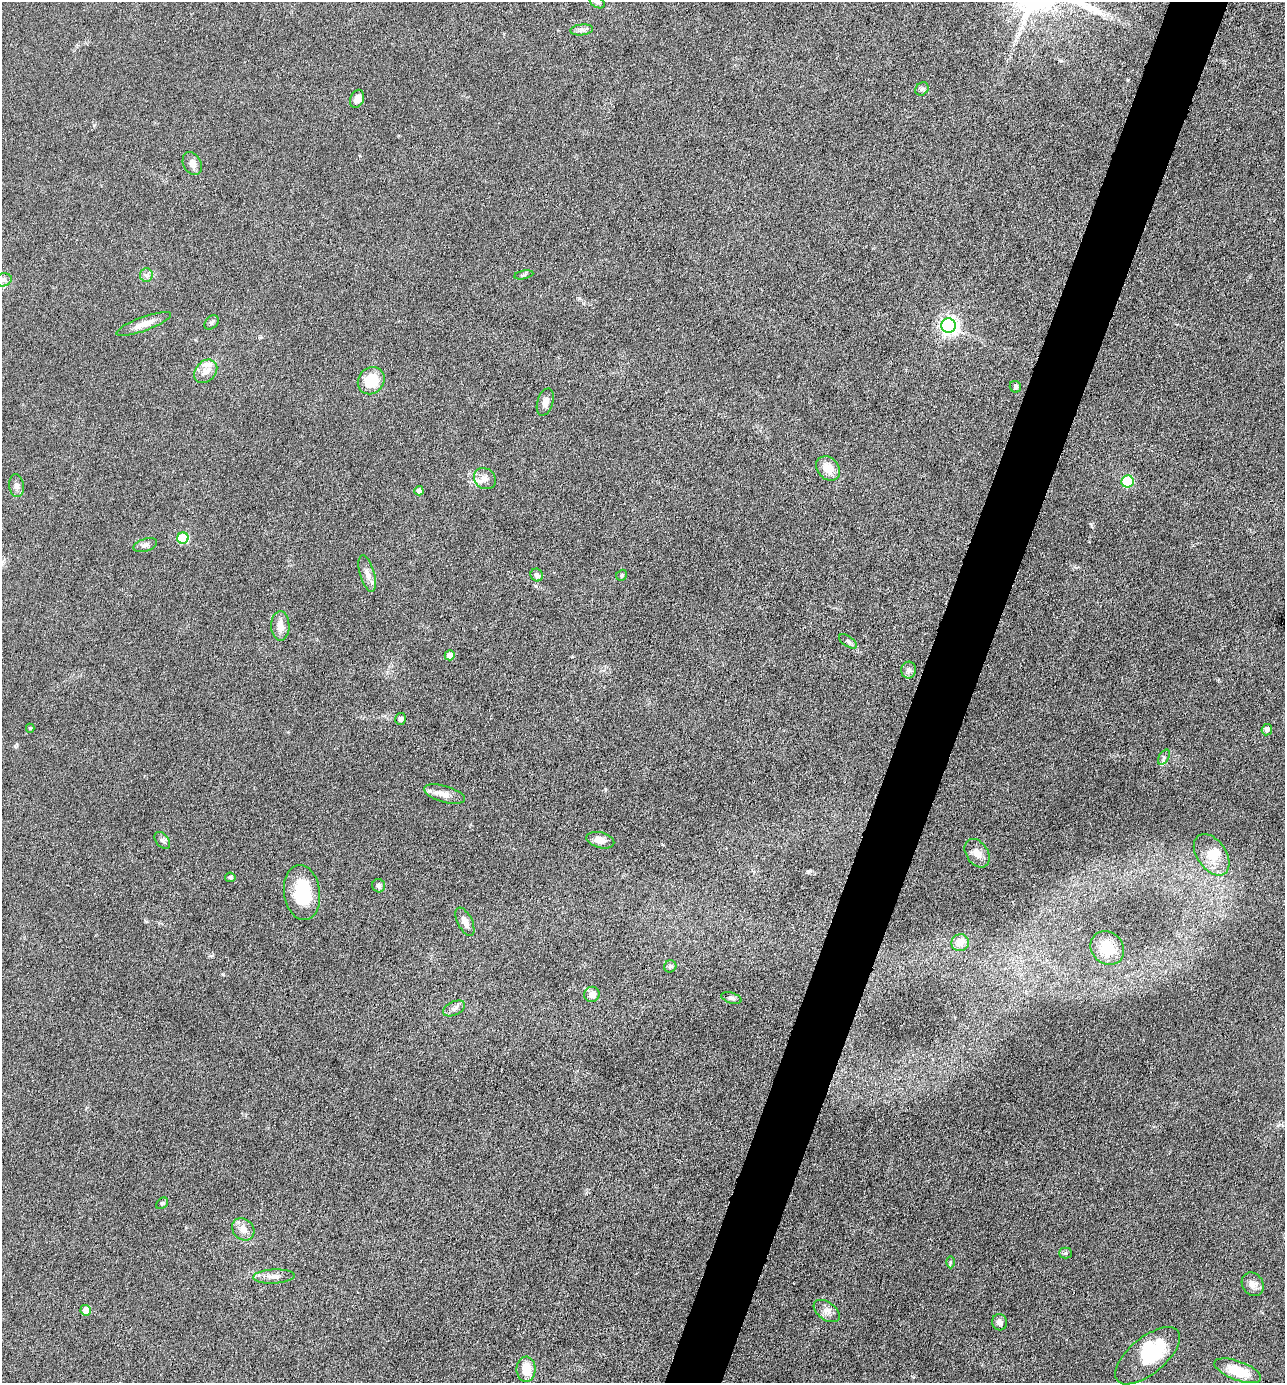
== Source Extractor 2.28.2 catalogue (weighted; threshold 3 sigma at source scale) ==
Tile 10 of 4 x 4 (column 2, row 3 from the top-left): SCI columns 1550-2832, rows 1381-2761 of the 5533 x 5522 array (HDU 1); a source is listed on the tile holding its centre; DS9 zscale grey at full resolution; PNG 1287 x 1385 px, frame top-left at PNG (2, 2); each listed source drawn as its Kron ellipse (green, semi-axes under 4 px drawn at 4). Shown black and unused: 4% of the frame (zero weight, under 4 of 8 exposures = <1% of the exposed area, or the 3 px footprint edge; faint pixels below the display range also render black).
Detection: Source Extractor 2.28.2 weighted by HDU 2 'WHT'; one run over the whole footprint, this tile lists its part. Background 0.067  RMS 0.0053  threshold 0.0215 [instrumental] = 3 sigma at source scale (4.09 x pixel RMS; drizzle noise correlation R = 1.36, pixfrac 0.8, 0.05/0.05 arcsec/px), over >= 5 px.
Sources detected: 64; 2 inside a brighter object's white glare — neither listed nor drawn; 2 inside a brighter listed object's ellipse — not listed separately; the other 60 listed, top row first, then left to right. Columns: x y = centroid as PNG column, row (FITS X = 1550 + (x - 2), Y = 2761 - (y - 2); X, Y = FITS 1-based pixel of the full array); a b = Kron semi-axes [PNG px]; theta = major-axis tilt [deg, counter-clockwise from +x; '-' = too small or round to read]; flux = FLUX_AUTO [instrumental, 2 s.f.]
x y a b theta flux
597 2 8 5 -29 1.2
582 30 11 5 7 1.7
922 89 7 6 - 1.1
357 99 9 6 68 3.4
192 164 12 9 -63 2.7
146 275 7 6 - 1.5
524 275 9 3 11 0.67
3 280 9 6 13 1.9
212 322 8 5 45 1.1
144 324 29 7 20 5.6
948 326 7 7 - 190
206 371 13 10 46 3.9
371 381 14 12 50 15
1015 387 6 5 - 1.2
545 402 14 8 72 3.1
828 468 13 10 -46 7.4
485 479 11 10 - 3.1
1128 481 6 6 - 34
17 486 11 7 -82 2.3
419 491 4 4 - 2.5
183 538 6 5 - 28
145 545 12 6 18 1.8
367 574 19 7 -74 3.5
537 575 6 6 - 1.6
622 575 6 5 - 0.76
280 626 15 9 -89 4.2
848 641 10 5 -34 1.3
450 655 5 5 - 5.2
908 670 8 7 - 1.9
400 719 6 5 - 1.3
30 728 4 4 - 0.61
1267 730 6 5 - 2.1
1164 757 8 5 59 1.2
444 794 21 8 -16 4.1
162 840 10 6 -51 1.4
600 840 14 7 -14 4.4
977 853 15 11 -56 4.6
1212 855 23 14 -55 9.5
230 877 5 4 - 1.1
379 886 7 6 - 1.6
302 892 28 18 -82 23
465 922 15 7 -63 3.5
960 943 9 8 - 6.2
1107 948 18 15 -43 12
670 966 6 6 - 1
592 994 8 7 - 3.1
731 998 10 5 -18 1.2
454 1008 12 6 26 2.1
162 1203 6 5 - 0.83
243 1229 12 10 -45 4.2
1066 1253 6 5 - 0.89
951 1262 6 4 -89 0.69
274 1277 21 7 3 3.6
1253 1284 12 10 -56 3.4
86 1310 5 5 - 4.7
827 1311 15 9 -35 3.3
1000 1322 8 7 - 2.2
1147 1356 39 18 39 27
526 1369 12 9 -88 9.3
1238 1371 24 9 -20 14
Isophote crosses this tile's border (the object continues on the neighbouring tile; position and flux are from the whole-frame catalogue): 1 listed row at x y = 597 2
Unlisted compact peaks at least as high as the median listed source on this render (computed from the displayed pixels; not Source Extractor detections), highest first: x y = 223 974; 808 871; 1091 524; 579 298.